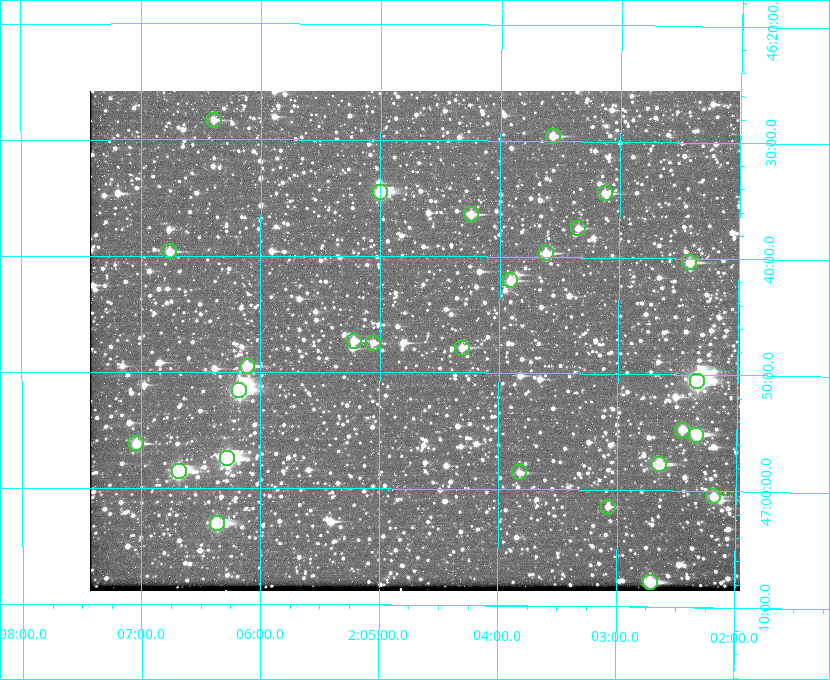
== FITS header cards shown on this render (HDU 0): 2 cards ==
NAXIS1  =                  650 / Width of table row in bytes
NAXIS2  =                  500 / Number of rows in table

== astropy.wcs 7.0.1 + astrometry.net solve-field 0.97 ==
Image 650 x 500 px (HDU 0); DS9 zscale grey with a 90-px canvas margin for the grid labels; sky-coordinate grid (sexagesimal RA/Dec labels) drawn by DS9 from the SOLVED WCS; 27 Tycho-2 reference stars matched to detected sources circled (green)
Header WCS: none
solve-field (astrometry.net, Tycho-2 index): SOLVED blind (the file carries no WCS)
Solved WCS: RA---TAN-SIP/DEC--TAN-SIP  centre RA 02:04:42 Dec +46:47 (31.18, +46.79 deg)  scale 5.16 arcsec/px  FOV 55.9' x 43.0'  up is +180 deg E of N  parity flipped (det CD > 0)
(file carries no celestial WCS; the grid is the blind solution)
Tycho-2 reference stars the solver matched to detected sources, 27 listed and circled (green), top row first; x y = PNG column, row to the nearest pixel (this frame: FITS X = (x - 90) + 1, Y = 500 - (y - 91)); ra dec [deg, ICRS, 3 dp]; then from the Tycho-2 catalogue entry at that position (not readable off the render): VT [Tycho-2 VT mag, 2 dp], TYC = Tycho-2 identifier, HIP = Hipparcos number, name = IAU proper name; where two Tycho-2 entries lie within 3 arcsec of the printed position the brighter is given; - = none
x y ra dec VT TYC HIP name
214 120 31.598 +46.472 10.81 3281-451-1 - -
553 136 30.892 +46.493 10.70 3280-490-1 - -
380 192 31.250 +46.575 8.43 3281-919-1 - -
605 193 30.782 +46.574 10.16 3280-645-1 - -
471 214 31.061 +46.606 9.99 3281-582-1 - -
578 228 30.837 +46.625 10.69 3280-1254-1 - -
169 251 31.690 +46.661 10.70 3281-375-1 - -
546 253 30.904 +46.661 9.60 3280-781-1 - -
689 262 30.604 +46.672 9.47 3280-908-1 - -
510 280 30.978 +46.700 9.85 3281-909-1 - -
354 341 31.305 +46.788 10.64 3281-663-1 - -
373 343 31.264 +46.791 10.76 3281-86-1 - -
462 348 31.078 +46.798 10.61 3281-114-1 - -
247 366 31.529 +46.825 9.32 3281-34-1 - -
697 381 30.583 +46.843 7.07 3280-746-1 9508 -
239 390 31.543 +46.860 7.50 3281-160-1 9805 -
682 430 30.615 +46.912 10.08 3284-203-1 - -
696 435 30.584 +46.919 9.47 3284-629-1 - -
136 443 31.760 +46.936 9.76 3285-99-1 - -
227 458 31.569 +46.957 8.53 3285-177-1 9816 -
659 464 30.663 +46.962 9.31 3284-347-1 - -
179 471 31.671 +46.975 8.89 3285-43-1 - -
519 472 30.956 +46.975 11.27 3285-185-1 - -
713 496 30.548 +47.007 10.42 3284-727-1 - -
608 507 30.769 +47.024 11.20 3284-681-1 - -
217 523 31.591 +47.051 8.70 3285-1195-1 - -
650 582 30.679 +47.131 10.02 3284-307-1 - -